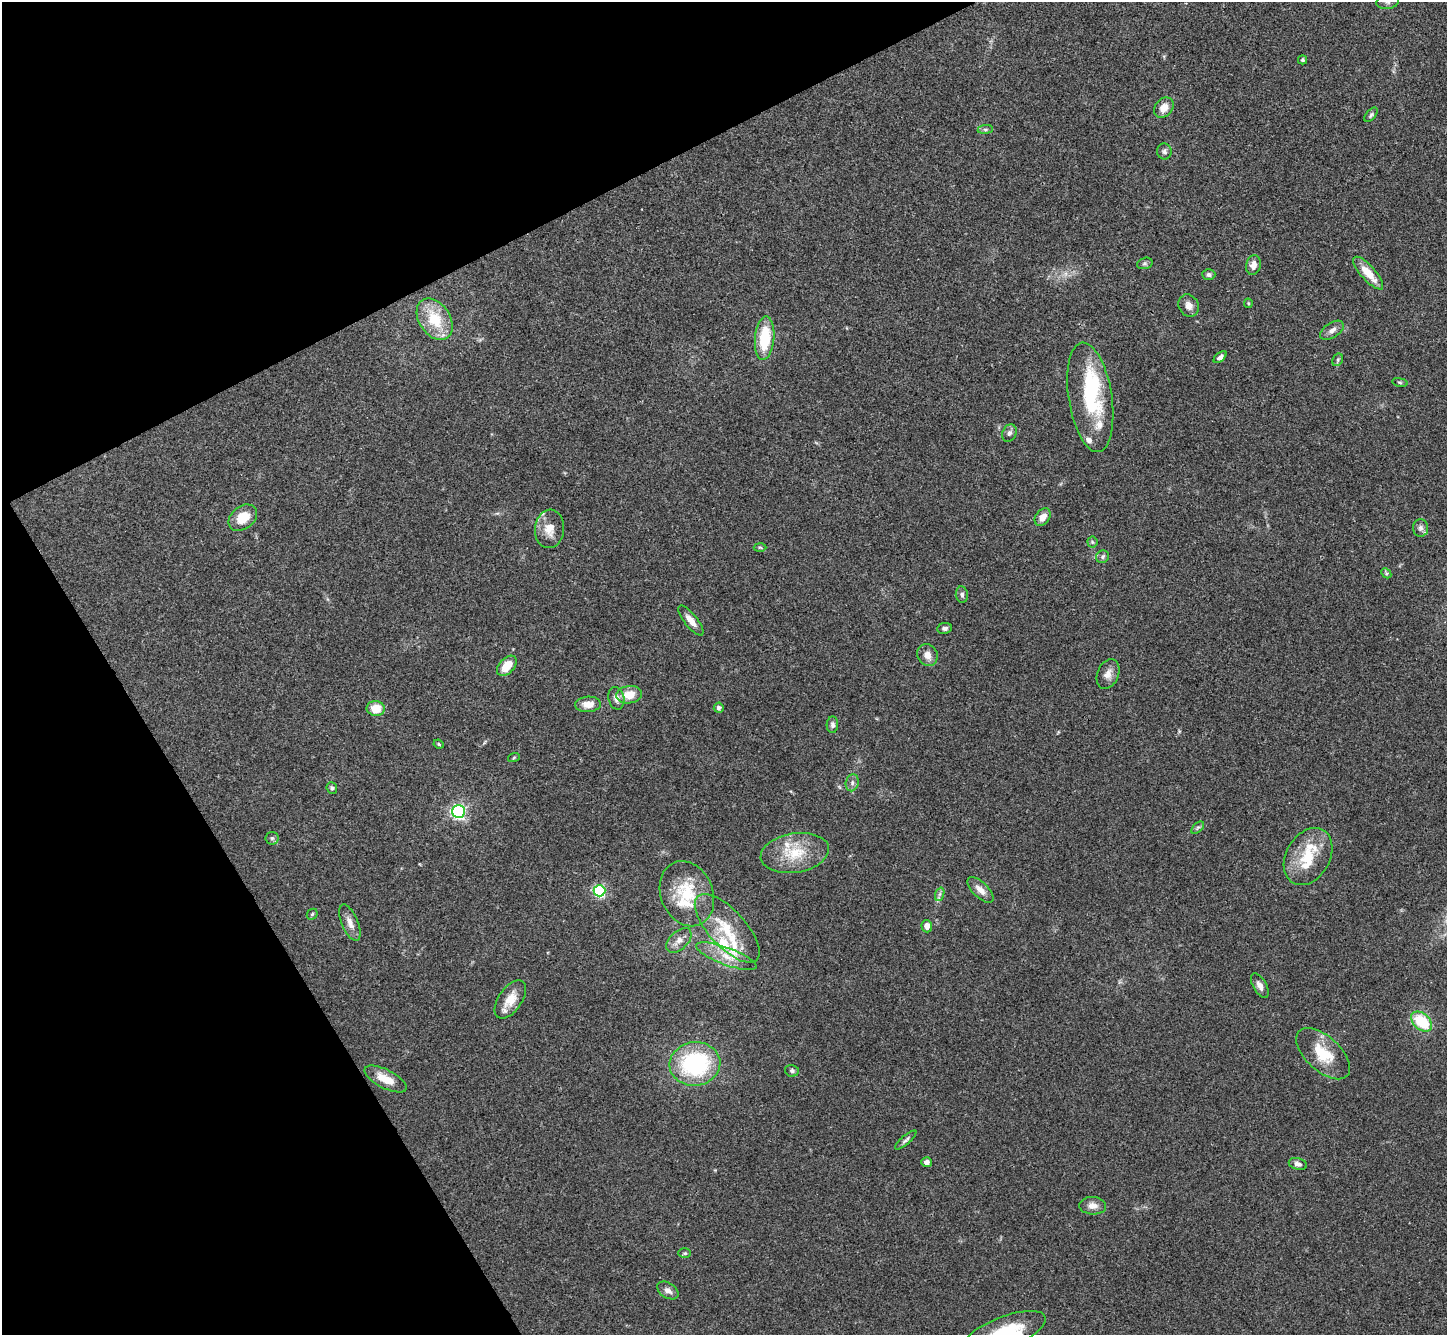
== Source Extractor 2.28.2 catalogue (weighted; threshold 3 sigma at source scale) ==
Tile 5 of 4 x 4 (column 1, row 2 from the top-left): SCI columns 3-1447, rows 2819-4151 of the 5785 x 5776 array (HDU 1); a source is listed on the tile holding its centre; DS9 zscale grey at full resolution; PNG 1449 x 1337 px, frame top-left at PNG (2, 2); each listed source drawn as its Kron ellipse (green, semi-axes under 4 px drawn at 4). Shown black and unused: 24% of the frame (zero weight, under 3 of 4 exposures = <1% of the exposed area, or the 3 px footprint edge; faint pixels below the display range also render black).
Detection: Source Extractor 2.28.2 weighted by HDU 2 'WHT'; one run over the whole footprint, this tile lists its part. Background 0.0707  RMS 0.0055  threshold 0.0248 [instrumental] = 3 sigma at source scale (4.5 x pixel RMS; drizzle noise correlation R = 1.50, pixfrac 1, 0.05/0.05 arcsec/px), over >= 5 px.
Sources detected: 84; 1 inside a brighter object's white glare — neither listed nor drawn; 10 inside a brighter listed object's ellipse — not listed separately; the other 73 listed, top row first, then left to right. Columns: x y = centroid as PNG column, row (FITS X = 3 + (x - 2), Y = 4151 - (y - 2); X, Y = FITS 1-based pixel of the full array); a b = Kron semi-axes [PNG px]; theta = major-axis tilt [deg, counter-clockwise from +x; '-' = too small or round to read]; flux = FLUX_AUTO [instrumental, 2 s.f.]
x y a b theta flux
1388 2 11 7 9 1.8
1302 60 4 4 - 0.96
1164 108 11 8 48 5.5
1371 115 8 5 51 1.1
985 129 7 4 7 1.1
1164 151 8 7 - 1.6
1145 263 8 5 17 1.1
1253 265 10 7 76 3.7
1368 273 21 7 -48 10
1209 274 6 5 - 1.4
1248 303 4 4 - 0.6
1189 306 11 10 - 3.8
435 319 23 15 -56 20
1332 330 13 7 33 3
765 338 22 9 85 24
1220 357 7 4 40 1.9
1338 360 6 5 - 0.89
1400 382 8 4 -9 0.83
1090 397 55 21 -81 45
1009 433 9 7 64 1.9
1043 517 10 7 52 4.7
243 518 16 11 37 12
1421 528 9 7 -89 1.9
550 529 19 14 85 7.9
1092 542 5 5 - 0.76
760 547 6 4 -2 0.79
1103 557 7 6 - 1.4
1386 573 6 4 -46 0.77
962 595 8 6 -83 1.4
691 620 18 6 -51 4.4
945 628 7 5 7 1.6
927 655 11 10 - 4.4
507 666 12 7 46 8.8
1108 674 15 10 67 4.2
629 695 13 8 7 9.4
616 698 11 8 -77 3.3
588 704 13 7 4 5.9
719 708 5 5 - 1.5
376 709 9 7 -5 8.7
832 725 8 6 85 1.6
439 744 5 4 - 0.7
514 757 6 4 21 0.65
852 783 9 6 78 1.8
332 788 6 5 - 1.1
459 811 6 6 - 130
1198 828 7 4 44 1.1
272 838 6 6 - 1.1
795 853 34 19 9 20
1308 856 30 22 60 19
980 890 16 7 -44 4.4
599 891 6 5 - 82
687 894 33 26 -68 24
940 894 7 4 70 1.3
312 914 6 4 46 0.79
350 923 19 8 -67 4.4
927 926 6 5 - 3.6
727 928 43 18 -47 20
679 940 15 9 44 4.2
726 956 32 8 -20 9.6
1260 986 13 6 -60 3.1
510 999 22 11 55 9
1422 1021 12 8 -42 22
1323 1054 33 17 -42 18
695 1064 25 21 7 64
792 1071 7 5 -12 1.2
385 1079 23 9 -27 8.9
906 1140 13 4 41 1.6
926 1162 5 5 - 2.5
1298 1164 9 5 -15 2.3
1093 1206 13 8 -3 4
685 1253 6 5 - 0.86
668 1290 12 7 -33 3
1004 1333 44 16 22 31
Isophote crosses this tile's border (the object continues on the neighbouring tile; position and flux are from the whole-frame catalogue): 2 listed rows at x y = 1388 2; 1004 1333